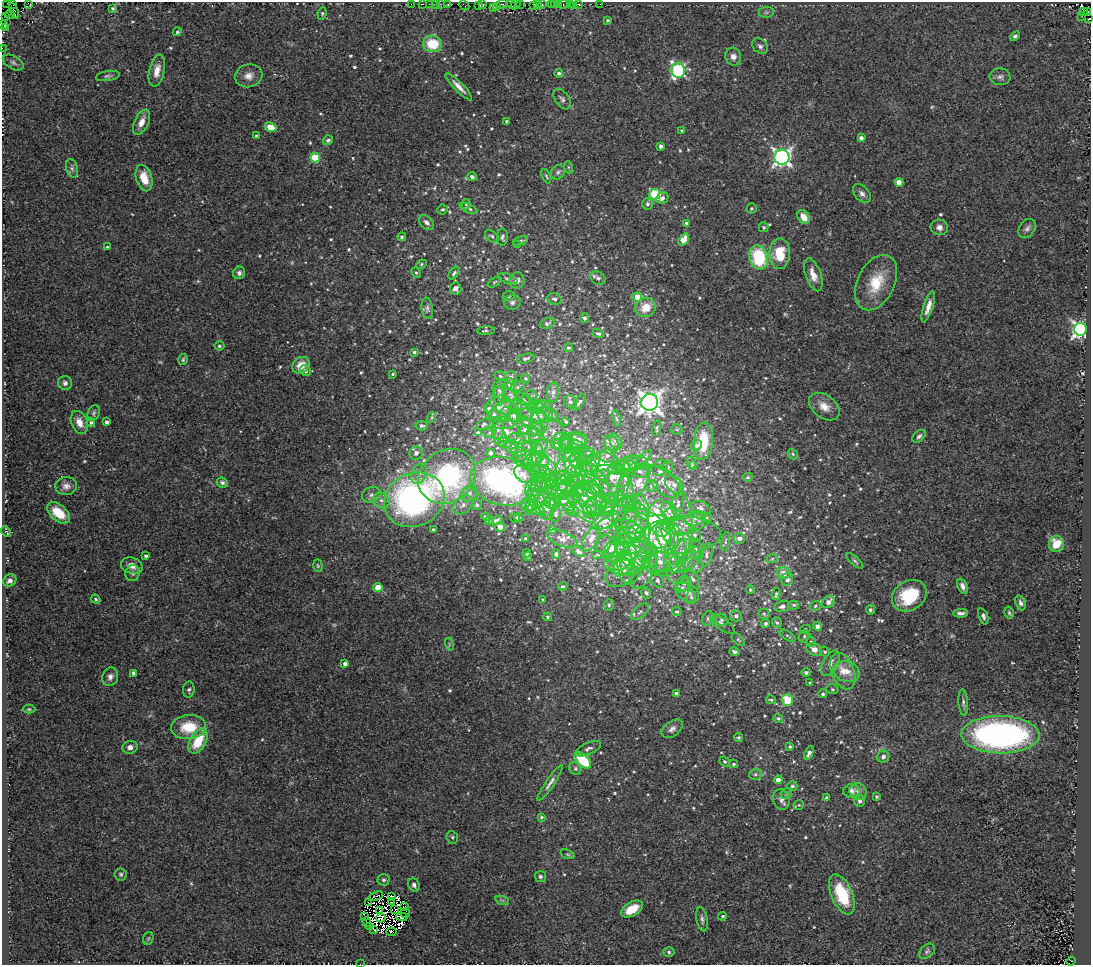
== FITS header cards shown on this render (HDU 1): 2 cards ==
NAXIS1  =                 1089
NAXIS2  =                  963

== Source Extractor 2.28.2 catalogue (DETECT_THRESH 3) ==
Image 1089 x 963 px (HDU 1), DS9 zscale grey, 1 PNG px = 1 image px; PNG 1093 x 967 px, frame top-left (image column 1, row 963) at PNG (2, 2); each listed source drawn as its Kron ellipse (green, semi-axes under 4 px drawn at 4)
Background 0.116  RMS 0.023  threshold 0.0705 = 3 sigma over >= 5 px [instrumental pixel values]
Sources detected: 728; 16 with non-positive FLUX_AUTO (blend fragments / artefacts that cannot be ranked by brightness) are neither listed nor drawn; of the other 712, the 500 brightest by FLUX_AUTO listed and drawn (212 fainter detections omitted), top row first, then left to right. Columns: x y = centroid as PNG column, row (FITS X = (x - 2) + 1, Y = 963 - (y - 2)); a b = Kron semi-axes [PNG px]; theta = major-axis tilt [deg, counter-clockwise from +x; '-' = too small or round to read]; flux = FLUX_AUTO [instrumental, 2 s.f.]
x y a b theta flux
7 3 2 2 - 14
28 3 4 2 - 8.1
13 4 3 2 - 14
411 4 2 2 - 2.9
423 4 2 2 - 15
429 4 2 2 - 4.8
435 4 3 2 - 13
440 4 3 2 - 4.7
448 4 3 3 - 4.8
502 4 5 3 - 40
511 4 4 3 - 11
516 4 5 2 - 21
538 4 3 2 - 23
551 4 2 2 - 29
554 4 3 3 - 13
558 4 3 2 - 43
564 4 5 3 - 46
570 4 2 2 - 3.6
578 4 3 3 - 20
600 4 2 2 - 4.9
464 5 5 2 - 11
478 5 4 3 - 24
483 5 4 2 - 10
520 5 3 2 - 13
534 5 4 3 - 26
542 5 3 2 - 27
497 6 3 2 - 21
573 6 3 2 - 3.6
113 8 3 3 - 2.9
493 8 3 2 - 12
14 11 8 3 -67 26
1088 11 4 3 - 20
766 12 7 5 7 3.4
1083 12 3 2 - 2.6
322 13 6 4 83 2.6
10 15 5 2 - 9.2
1082 16 2 2 - 3.3
6 17 2 2 - 2.6
1088 19 3 2 - 11
608 20 3 3 - 2.6
2 25 2 2 - 600
5 27 3 2 - 3.3
177 32 5 4 - 2.6
1015 36 5 4 - 3
432 44 9 8 - 51
760 46 9 6 -40 5.3
2 48 2 2 - 7.3
733 57 9 8 - 8.8
13 63 11 6 -30 5.2
678 70 7 7 - 230
157 71 16 7 77 16
559 73 4 4 - 3.9
108 76 12 5 8 4.3
249 76 14 11 15 14
1000 77 10 8 -6 5.9
459 87 18 4 -46 12
562 99 12 6 -54 5.6
506 121 3 3 - 2.6
141 122 13 7 64 13
270 127 6 4 -25 22
682 130 3 3 - 2.2
256 136 4 3 - 2.8
861 138 4 4 - 4.2
328 140 5 4 - 3.5
661 146 4 4 - 5.9
315 157 5 5 - 72
782 157 7 7 - 600
568 167 6 4 -71 2.2
72 168 9 5 -74 4.7
558 172 8 6 44 4
546 176 7 4 -66 2.3
472 177 4 4 - 4.6
144 178 13 8 -73 31
899 182 4 4 - 22
862 193 11 7 -47 7.2
655 194 5 5 - 150
662 198 6 5 - 5
466 204 5 4 - 2.2
647 204 6 5 - 4.1
469 208 9 3 -24 3
751 208 5 5 - 2.4
443 209 5 5 - 2.7
803 217 7 5 -57 22
426 222 9 5 -43 6.1
686 223 4 4 - 3.3
764 227 5 5 - 3
939 227 8 7 - 7.7
1027 228 10 7 52 6.1
492 236 8 5 -39 3.4
402 237 4 4 - 2.8
502 237 8 5 88 4
684 240 6 4 54 28
520 241 8 3 22 3.5
517 245 4 3 - 2.5
107 247 3 3 - 2.2
780 254 15 10 90 43
759 257 12 9 -73 99
421 264 5 4 - 2.4
239 273 6 6 - 4.5
416 273 5 4 - 2.2
454 273 7 4 48 3.8
813 275 17 7 -71 17
598 278 8 6 -31 4.6
508 279 10 5 -21 4.8
517 280 8 7 - 8.5
495 282 8 4 28 2.3
876 283 29 18 63 55
456 288 6 5 - 11
508 296 6 4 18 2.4
637 297 4 4 - 28
554 299 7 5 -17 4.6
512 302 8 7 - 5.9
928 307 16 5 73 13
427 308 11 5 -82 4.7
646 308 10 9 - 27
584 318 5 4 - 4.8
547 323 8 5 19 4.3
1080 329 6 6 - 610
486 330 9 4 2 2.7
598 333 5 3 - 3
219 346 5 4 - 3
568 348 4 4 - 2.7
414 352 3 3 - 2.8
526 358 9 4 14 4.2
183 360 5 5 - 2.8
301 365 9 7 39 23
305 371 6 5 - 5.7
393 374 3 3 - 2.3
500 376 6 4 -21 2.6
511 377 6 6 - 5.6
526 378 4 4 - 2.6
65 383 7 7 - 5.8
510 384 6 5 - 11
518 387 7 5 27 3.7
499 391 9 5 -66 5.1
553 392 10 6 84 6.6
510 394 7 6 - 4.4
499 396 9 5 -82 6
529 397 8 6 46 5.4
523 400 9 5 -38 4
570 402 7 6 - 4.8
579 402 9 4 54 4.1
650 402 8 8 - 1200
540 404 6 4 20 2.6
516 406 7 5 24 3.9
499 407 13 11 18 14
824 407 17 11 -37 19
506 408 9 7 -4 7.5
525 408 13 9 86 12
489 409 5 4 - 3
537 409 9 5 -1 5.2
94 413 8 5 67 3.6
541 413 13 8 57 12
505 414 7 5 70 4.5
545 414 8 7 - 6.4
494 415 6 5 - 3.1
515 415 7 6 - 15
533 415 14 6 -13 12
551 415 7 6 - 4.4
431 418 5 3 - 2.2
616 419 8 4 -80 2.5
511 421 9 6 52 4.9
540 421 12 7 -79 12
79 422 12 8 -67 16
107 422 4 3 - 4.9
526 422 7 4 -44 2.5
566 422 3 3 - 2.2
91 423 4 4 - 3
484 424 8 5 33 3.1
422 426 6 5 - 3.8
537 428 8 6 -49 5
657 428 8 3 79 2.5
498 429 10 6 84 6
677 429 5 5 - 2.3
525 430 6 4 11 4.7
533 431 5 5 - 3.6
553 431 14 10 -59 13
478 432 4 4 - 2.4
506 432 13 11 -9 16
490 433 6 5 - 3
535 435 7 6 - 6.9
919 436 8 5 42 4.3
500 437 9 6 -81 6
517 439 8 5 -23 4.2
578 439 10 6 -18 7.7
567 440 7 6 - 5.4
616 441 8 5 -57 6.3
703 441 19 9 85 58
561 442 9 7 -68 8.8
505 443 7 5 -8 4.2
578 443 9 7 -40 9.1
556 444 5 5 - 9.5
611 444 9 6 -51 7.8
571 445 12 5 -6 6.6
696 445 6 5 - 3.9
512 446 6 6 - 4.4
529 446 8 5 30 3.6
542 447 7 5 63 4.4
537 449 6 5 - 3
519 452 8 5 -4 4.3
416 453 7 6 - 6.8
491 453 4 4 - 3.8
525 453 13 8 -78 9.1
588 453 6 5 - 4
569 454 10 7 14 7.1
793 454 6 4 -48 2.4
607 455 7 7 - 6
576 457 11 5 81 5.9
587 457 8 6 37 5.4
534 458 11 6 24 6.9
644 458 10 4 46 3.7
527 459 14 8 -5 9.6
543 461 7 6 - 5.2
593 461 7 6 - 6.6
584 463 15 7 -20 13
633 463 14 7 6 11
691 463 6 5 - 2.8
573 464 14 8 -76 13
627 464 12 7 15 6.9
528 465 6 5 - 3.3
542 465 15 8 -26 15
601 465 18 12 9 47
621 466 9 6 -4 5.5
693 466 4 4 - 2.4
567 467 15 10 69 15
667 467 6 5 - 3.8
616 468 7 6 - 9.1
630 468 7 6 - 4.3
660 468 8 7 - 4.6
584 470 9 5 -2 8
639 470 10 6 -35 6.6
540 471 7 6 - 4.6
576 473 15 9 63 20
419 474 10 7 63 9
523 474 10 7 -46 11
603 475 7 5 13 3.8
447 476 30 26 35 240
542 476 6 5 - 2.9
612 476 18 10 -20 21
548 477 12 6 -65 7
563 477 7 6 - 5.2
748 477 5 4 - 2.3
539 478 6 5 - 3.7
584 478 10 7 11 11
595 480 23 9 -54 19
503 481 33 24 -13 360
549 481 20 7 18 14
574 481 8 5 -72 4.8
222 482 6 4 -27 3.8
544 482 9 6 66 7.7
639 482 18 8 63 19
664 482 20 11 -46 22
558 483 11 8 -7 9.5
564 485 8 7 - 7.9
584 485 5 5 - 2.5
674 485 11 7 -43 10
66 486 11 9 2 9.5
651 486 6 5 - 3.5
534 487 11 8 58 9.5
626 487 12 6 -73 7.2
552 488 7 6 - 5.4
565 489 12 8 51 11
597 489 6 5 - 3.8
559 490 8 7 - 11
585 490 12 6 -22 8.5
579 491 6 5 - 3.7
469 494 9 7 34 7.9
371 495 9 7 26 7.5
547 495 16 6 46 9.4
540 496 14 6 -44 8.2
596 496 17 7 -56 12
584 497 14 7 -29 12
590 497 20 12 -77 27
573 498 6 6 - 4.6
381 500 8 7 - 9.2
414 500 31 26 25 520
562 500 6 5 - 8
612 500 13 6 27 9.7
567 501 10 6 -62 7.7
622 501 6 6 - 4.2
552 502 8 7 - 5
628 502 6 5 - 3.2
532 503 8 6 88 6.6
602 504 16 9 15 16
678 504 12 6 85 6
463 505 11 8 45 8
477 505 5 5 - 3.4
528 505 8 6 -1 5.4
540 505 18 7 -52 13
634 506 7 5 30 4.2
548 507 10 7 62 12
606 507 8 6 32 5.6
615 507 14 7 24 7.7
630 507 7 5 18 3.7
642 507 14 7 -69 9.7
530 508 6 6 - 4.3
570 508 5 5 - 2.3
590 508 10 6 74 6.7
610 508 8 5 64 5.2
701 508 10 7 -20 6.5
582 509 18 7 -47 13
535 510 10 5 -9 5.2
573 511 6 5 - 2.7
669 511 9 7 -62 8
58 513 13 8 -41 36
556 514 8 4 84 3
673 514 8 6 -16 5.5
486 517 4 3 - 4.2
518 517 4 3 - 2.2
631 517 6 6 - 4.2
515 518 5 3 - 2.5
653 518 55 39 -77 200
661 518 18 13 -84 30
695 518 11 7 14 9.3
707 518 5 4 - 2.4
489 520 4 4 - 2.4
496 520 6 4 15 5.4
605 520 15 7 29 11
689 524 24 9 17 22
500 527 5 4 - 20
605 527 9 7 56 5.7
629 527 13 6 -19 6.5
637 527 14 9 57 18
676 527 14 8 -7 13
433 530 3 3 - 2.8
552 530 4 3 - 3.3
6 531 6 3 -47 2.7
647 531 28 18 -37 49
638 534 9 7 -46 7.7
670 534 14 7 -62 17
681 535 40 18 2 67
695 535 7 6 - 4.4
628 536 12 8 -9 9.5
660 536 13 11 68 19
666 536 15 9 -72 28
739 538 6 5 - 6.2
526 539 4 4 - 4
562 539 16 7 -20 9.6
591 539 14 7 58 13
624 539 7 6 - 6.4
726 541 9 3 81 3.2
633 544 41 15 82 54
1056 544 8 7 - 30
623 546 8 6 -87 6.6
660 546 31 25 -73 93
606 547 11 9 -76 6.6
612 547 9 5 60 7.2
696 549 10 6 -69 7.6
615 550 14 7 55 14
578 551 8 4 -37 3.6
623 551 15 6 -67 8.7
684 551 12 9 65 15
527 553 4 3 - 2.5
556 554 5 3 - 3
598 555 6 4 0 2.4
706 555 11 5 79 6.5
146 556 4 3 - 3.4
635 556 21 12 64 34
528 557 5 4 - 2.7
671 558 8 6 -69 9.6
772 559 6 4 19 2.2
689 560 14 8 56 14
625 561 17 8 60 19
650 561 7 6 - 5.2
855 561 10 3 -41 3
639 562 8 6 22 6
660 562 11 9 -1 13
631 563 21 10 15 27
678 563 10 8 75 9.5
617 564 13 7 8 9.9
132 566 11 8 -18 12
318 566 6 5 - 2.3
644 566 24 12 68 26
695 566 7 7 - 6.1
674 568 15 10 -77 17
133 573 8 7 - 5.1
620 573 16 12 36 23
784 573 7 6 - 13
692 579 11 5 -59 5
787 579 6 5 - 6
10 580 7 5 35 9.3
657 580 8 5 -58 3.9
684 584 8 7 - 5.8
563 586 5 3 - 2.2
963 586 8 5 -67 7.1
378 587 4 4 - 36
682 587 7 5 22 3.4
750 590 4 3 - 2.3
646 593 5 4 - 3.2
687 593 12 9 -30 8.8
776 594 6 3 79 2.7
909 596 18 14 32 71
691 597 7 5 -88 3.5
96 599 5 3 - 2.3
543 600 4 3 - 2.3
828 602 7 5 44 11
1020 603 8 5 -68 4.5
609 605 6 5 - 3
794 605 5 4 - 2.4
782 606 8 5 14 6.4
815 606 5 4 - 2.7
870 610 5 4 - 3.8
640 612 11 5 40 4.6
677 612 5 4 - 2.5
961 613 7 3 5 5.3
1009 613 6 4 -76 2.6
764 614 5 5 - 2.6
736 616 6 5 - 5.5
983 616 8 4 -71 4.3
548 617 4 3 - 2.3
708 618 7 5 74 3
721 620 6 5 - 3.1
766 623 4 4 - 3.7
777 623 5 4 - 3.2
722 624 14 6 -35 6.3
818 626 4 4 - 7
805 629 6 4 24 2.4
787 636 9 4 -32 3
804 636 6 5 - 2.8
738 640 8 4 -44 2.4
811 642 5 5 - 2.8
449 644 6 4 -73 2.3
814 649 8 6 -27 13
734 652 5 4 - 4.5
825 652 5 5 - 3.7
830 663 14 7 61 11
345 664 4 3 - 6.6
843 671 19 11 -69 24
847 671 13 10 -17 18
806 672 5 4 - 4.1
134 673 4 4 - 6.2
110 677 9 7 67 7.1
810 683 4 3 - 3.4
832 689 6 5 - 2.9
189 690 8 6 86 3.9
676 693 3 3 - 3.6
823 694 4 4 - 2.7
771 700 5 3 - 2.2
787 700 6 5 - 68
963 702 13 5 -86 5
29 709 6 4 0 2.3
778 718 5 4 - 3
188 727 17 12 4 51
672 729 12 7 37 7.3
1000 735 39 18 -1 550
739 737 4 4 - 2.5
198 741 13 8 61 53
130 747 7 6 - 7.3
790 747 4 4 - 2.6
588 749 14 5 24 6.8
809 753 7 4 62 7.9
883 757 6 6 - 6.4
583 760 10 6 -42 66
724 761 5 4 - 3.4
734 764 4 4 - 2.6
575 768 6 5 - 3.2
755 774 6 5 - 3.3
778 780 4 4 - 17
550 783 21 4 56 8
792 786 5 4 - 3.5
851 791 8 7 - 7.8
858 791 9 8 - 8.4
787 794 6 5 - 3.7
876 797 4 3 - 2.8
827 798 3 3 - 3.6
781 800 10 8 -76 7.9
859 801 5 5 - 4.6
799 805 5 4 - 2.3
541 817 4 3 - 2.4
452 837 6 5 - 3.1
568 854 7 4 -20 2.4
121 874 6 6 - 3.3
540 877 5 5 - 4.2
384 880 6 6 - 3.8
414 885 7 5 -60 5.6
842 894 21 10 -66 84
376 896 8 2 21 8.5
391 896 3 3 - 9.1
502 900 7 4 -18 3.1
392 902 2 2 - 2.3
369 903 3 2 - 3.1
405 906 3 2 - 2.9
395 909 4 3 - 2.5
632 909 12 7 30 33
380 911 2 2 - 2.8
405 913 5 3 - 5.1
723 916 4 4 - 2.6
365 917 3 2 - 6.7
402 917 6 3 -2 8.5
381 918 4 3 - 5.2
702 919 12 5 -79 5.2
367 922 5 3 - 3.9
370 927 3 3 - 34
373 929 3 2 - 11
391 932 5 3 - 6
148 938 6 5 - 2.4
927 951 9 6 42 4.3
669 952 5 5 - 2.9
1071 961 5 4 - 88
360 964 2 2 - 34
At the frame edge (FLAGS 8, measured only in part): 8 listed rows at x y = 7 3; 28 3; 1088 11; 1088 19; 2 25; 2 48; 1071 961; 360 964
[212 fainter detections neither listed nor drawn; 16 non-positive-flux detections neither listed nor drawn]